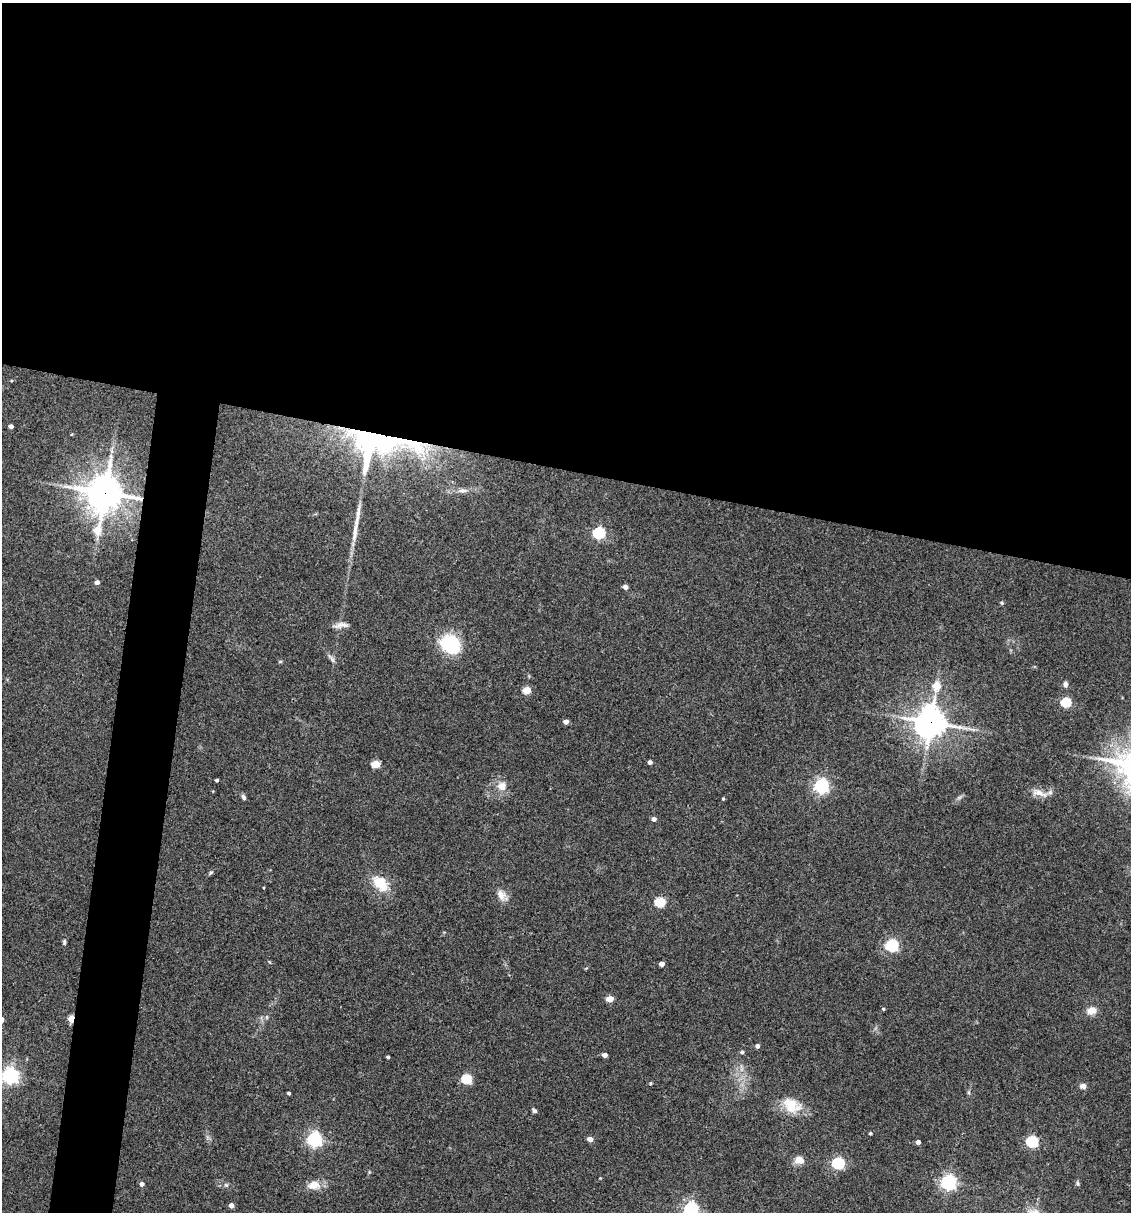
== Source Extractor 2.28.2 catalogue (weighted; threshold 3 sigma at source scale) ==
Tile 3 of 4 x 4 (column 3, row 1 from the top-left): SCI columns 2492-3620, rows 3633-4842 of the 4864 x 4846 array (HDU 1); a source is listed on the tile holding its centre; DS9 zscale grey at full resolution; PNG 1133 x 1214 px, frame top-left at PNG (2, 3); no overlay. Shown black and unused: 42% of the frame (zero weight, under 3 of 4 exposures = <1% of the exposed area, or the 3 px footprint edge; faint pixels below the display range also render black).
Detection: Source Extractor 2.28.2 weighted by HDU 2 'WHT'; one run over the whole footprint, this tile lists its part. Background 0.127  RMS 0.0075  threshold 0.0338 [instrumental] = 3 sigma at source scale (4.5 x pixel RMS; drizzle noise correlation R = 1.50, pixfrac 1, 0.05/0.05 arcsec/px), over >= 5 px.
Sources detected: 66; all 66 listed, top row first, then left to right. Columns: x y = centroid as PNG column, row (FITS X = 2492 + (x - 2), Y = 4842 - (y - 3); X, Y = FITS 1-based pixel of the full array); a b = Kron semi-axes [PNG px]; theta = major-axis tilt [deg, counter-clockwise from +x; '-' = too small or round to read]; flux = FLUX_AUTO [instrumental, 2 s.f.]
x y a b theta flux
11 426 4 3 - 2.8
374 443 67 38 -2 180
463 491 12 4 3 2.7
105 493 12 11 - 1600
358 512 25 6 79 6.9
97 530 11 6 70 15
599 533 6 5 - 91
354 535 22 6 77 7.3
97 582 4 4 - 3.1
625 587 4 4 - 4
1002 603 5 4 - 0.87
341 625 19 6 9 4.3
450 644 16 12 -32 62
331 658 15 4 -52 2.4
280 662 6 4 1 0.85
1065 684 7 5 -77 2.3
937 686 6 5 - 18
527 690 5 4 - 20
1066 702 5 5 - 47
566 722 4 4 - 3.9
930 722 10 10 - 1200
650 762 4 4 - 2.8
375 764 5 4 - 21
217 780 3 3 - 1.3
501 786 12 11 - 7.3
822 786 6 6 - 190
1039 793 24 8 -19 7
243 797 7 5 -65 1.9
723 799 4 3 - 0.73
654 819 5 4 - 2.9
211 872 5 4 - 1.1
380 883 24 16 -45 17
501 895 16 10 -65 6.2
660 902 5 5 - 46
64 942 8 5 89 1.5
892 945 6 5 - 110
662 964 4 4 - 4.3
610 999 5 4 - 13
883 1009 4 3 - 0.9
1091 1011 10 8 14 6.9
71 1019 5 4 - 18
757 1046 4 4 - 2.3
742 1052 5 4 - 1.2
605 1055 4 4 - 4.8
388 1057 3 3 - 1.2
10 1076 6 6 - 270
466 1079 5 5 - 47
650 1083 5 4 - 0.9
1083 1086 8 6 9 2.9
289 1093 3 3 - 1.2
791 1105 26 18 -28 18
534 1111 5 4 - 1.7
870 1133 4 3 - 1.1
315 1139 6 6 - 190
590 1139 5 4 - 5.3
1032 1141 6 5 - 86
918 1142 4 4 - 3.7
799 1160 11 8 -5 6.6
838 1163 6 5 - 100
949 1182 6 6 - 220
1078 1183 6 4 -88 1.2
142 1184 5 4 - 2.7
226 1185 6 4 -41 1.2
313 1185 17 11 8 8.7
231 1205 4 4 - 4
691 1209 6 6 - 180
Overlapping masked pixels (flux is a lower limit): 5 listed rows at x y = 374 443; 105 493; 450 644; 930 722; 71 1019
Isophote crosses this tile's border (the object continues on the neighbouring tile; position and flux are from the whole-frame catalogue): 1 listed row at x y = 691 1209